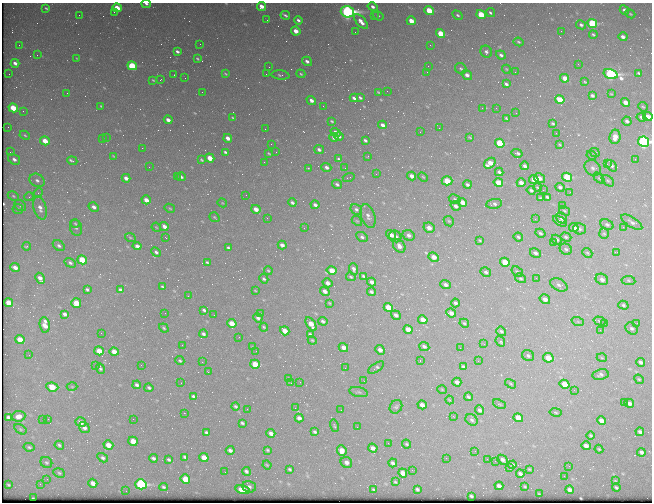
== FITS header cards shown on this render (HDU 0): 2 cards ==
NAXIS1  =                  650 / Width of table row in bytes
NAXIS2  =                  500 / Number of rows in table

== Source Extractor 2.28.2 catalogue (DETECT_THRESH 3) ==
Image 650 x 500 px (HDU 0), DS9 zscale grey, 1 PNG px = 1 image px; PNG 654 x 504 px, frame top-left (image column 1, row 500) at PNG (2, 3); each listed source drawn as its Kron ellipse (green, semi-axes under 4 px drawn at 4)
Background 457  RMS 2.2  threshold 6.58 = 3 sigma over >= 5 px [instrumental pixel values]
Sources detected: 438; all 438 listed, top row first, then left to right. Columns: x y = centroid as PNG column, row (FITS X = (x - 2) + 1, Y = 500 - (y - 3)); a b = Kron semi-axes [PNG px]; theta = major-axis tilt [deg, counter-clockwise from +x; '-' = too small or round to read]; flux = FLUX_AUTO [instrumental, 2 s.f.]
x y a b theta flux
146 4 5 3 - 360
261 6 4 4 - 1100
373 7 5 4 - 440
46 8 3 2 - 180
117 8 5 4 - 2500
624 10 5 4 - 400
429 11 5 4 - 4900
114 12 3 2 - 140
347 12 7 5 -17 54000
490 13 5 4 - 340
481 14 5 4 - 4400
630 14 5 4 - 160
79 15 2 2 - 180
285 15 5 3 - 280
378 15 6 4 -37 250
457 15 5 4 - 250
374 16 3 2 - 130
267 20 2 2 - 65
298 20 4 3 - 340
411 21 4 4 - 1800
361 22 9 4 -48 1000
592 23 5 4 - 11000
581 25 5 4 - 340
296 31 5 4 - 1500
561 31 2 2 - 94
355 32 2 2 - 98
441 34 5 4 - 4100
593 35 4 3 - 230
623 37 4 4 - 590
518 42 5 3 - 190
200 44 3 2 - 140
19 45 2 2 - 170
430 45 2 2 - 390
177 52 4 3 - 360
486 52 6 5 - 400
37 55 2 2 - 56
501 55 5 4 - 370
76 58 3 2 - 91
197 59 3 2 - 160
307 61 5 4 - 500
15 63 4 3 - 580
578 64 3 2 - 120
132 66 5 4 - 6900
428 66 2 2 - 73
269 67 2 2 - 66
461 69 6 5 - 280
506 69 4 3 - 110
427 72 2 2 - 64
515 72 2 2 - 160
639 73 4 3 - 210
9 74 2 2 - 50
225 74 3 2 - 150
266 74 2 2 - 470
301 74 5 3 - 190
611 74 7 4 -17 32000
174 75 2 2 - 93
280 75 9 4 -5 330
467 75 5 4 - 700
185 78 2 2 - 210
565 78 4 4 - 1400
153 80 3 2 - 130
160 80 3 2 - 290
585 82 3 2 - 120
506 84 4 3 - 460
387 91 2 2 - 94
202 92 2 2 - 60
378 92 3 2 - 120
67 93 2 2 - 160
611 94 4 3 - 120
592 96 4 3 - 290
354 98 4 3 - 390
360 98 4 2 - 220
311 100 5 4 - 650
560 100 5 4 - 3500
625 102 5 4 - 1200
101 106 3 2 - 140
323 106 2 2 - 310
643 107 5 4 - 170
13 108 5 4 - 4100
482 108 2 2 - 71
496 108 2 2 - 100
23 111 2 2 - 230
516 113 2 2 - 70
641 117 5 4 - 350
648 117 5 4 - 1800
233 118 3 2 - 170
506 118 3 3 - 190
168 120 4 3 - 860
332 121 4 3 - 180
627 121 5 4 - 430
553 123 3 3 - 170
382 125 4 3 - 540
8 127 2 2 - 63
439 128 3 2 - 130
265 129 2 2 - 75
335 132 5 3 - 940
420 132 2 2 - 71
556 133 2 2 - 130
25 135 5 4 - 190
339 136 4 3 - 300
334 137 5 3 - 770
470 137 4 3 - 150
615 137 7 5 82 1600
102 138 2 2 - 87
106 138 2 2 - 130
228 138 4 3 - 1000
365 140 4 3 - 280
45 141 5 4 - 2400
644 142 6 5 - 35000
500 143 5 4 - 7400
271 144 2 2 - 87
560 145 3 2 - 120
142 148 2 2 - 1100
319 149 5 4 - 430
10 152 2 2 - 110
225 152 3 3 - 230
276 152 3 2 - 110
595 152 5 4 - 290
269 153 3 2 - 150
517 153 5 3 - 340
591 155 5 3 - 190
113 156 3 2 - 99
368 156 3 2 - 180
210 158 5 4 - 2300
14 159 6 5 - 590
339 159 4 3 - 270
635 159 3 3 - 100
201 160 4 2 - 180
72 161 5 2 - 530
264 162 3 3 - 130
490 163 6 4 35 1900
607 164 2 2 - 500
525 166 4 3 - 450
611 166 6 4 -50 530
149 167 2 2 - 110
326 167 5 4 - 520
308 168 4 3 - 120
345 168 3 2 - 170
593 168 9 7 -45 520
499 172 4 3 - 310
376 174 3 2 - 180
412 176 4 4 - 970
177 177 2 2 - 80
181 177 5 3 - 330
349 177 6 2 18 170
423 177 5 3 - 150
567 177 5 4 - 8700
126 178 4 3 - 830
540 178 6 4 -31 760
599 178 6 4 -44 230
37 180 8 6 -30 520
534 180 5 4 - 2500
447 181 5 4 - 4400
608 181 7 4 -40 260
498 183 5 4 - 3000
521 183 4 3 - 830
337 184 5 3 - 320
467 185 4 3 - 340
538 187 4 3 - 150
560 187 5 4 - 350
531 190 4 3 - 310
543 190 2 2 - 67
570 192 2 2 - 99
38 193 5 4 - 180
246 195 2 2 - 290
13 196 6 4 -24 200
29 197 5 3 - 120
547 197 4 3 - 220
540 198 3 2 - 130
455 199 6 4 -29 210
146 200 4 3 - 1100
463 202 4 4 - 1600
222 203 5 4 - 140
292 203 4 3 - 320
494 204 8 4 7 360
315 205 4 3 - 430
20 206 6 5 - 310
456 206 5 4 - 680
563 206 3 2 - 110
94 207 5 4 - 550
40 208 12 6 -72 960
170 208 5 4 - 160
18 209 5 5 - 220
256 209 4 4 - 1400
356 209 6 5 - 340
565 211 6 3 -32 170
368 216 12 7 -71 720
214 217 5 3 - 150
267 218 2 2 - 77
561 218 6 5 - 520
535 219 2 2 - 220
357 221 6 4 -42 190
449 221 6 4 -44 200
560 221 8 4 -30 400
632 222 12 5 -33 540
75 223 4 4 - 170
607 224 7 5 -23 370
164 226 4 3 - 810
156 227 5 3 - 120
623 227 2 2 - 590
76 228 8 6 -73 350
304 228 2 2 - 66
429 228 6 5 - 1000
574 228 5 4 - 1100
579 229 6 5 - 310
540 233 5 4 - 240
604 234 5 5 - 190
391 235 5 4 - 850
409 235 6 5 - 560
395 236 6 5 - 710
130 237 5 3 - 150
362 237 6 4 -28 350
518 237 5 3 - 200
566 237 6 4 -19 240
166 238 3 2 - 170
480 240 3 2 - 140
557 240 5 4 - 270
553 243 2 2 - 74
282 245 4 3 - 720
27 246 4 3 - 180
59 246 6 4 -35 360
137 246 4 4 - 600
399 246 7 5 -49 880
228 248 4 3 - 320
566 249 6 5 - 320
156 252 5 4 - 300
617 252 3 3 - 160
535 253 6 4 -31 440
587 253 5 4 - 200
434 257 5 4 - 1400
82 260 5 4 - 4800
207 262 4 2 - 170
505 262 5 4 - 3500
70 263 6 4 -32 300
15 267 5 3 - 720
354 269 6 4 -70 450
332 270 5 4 - 2100
268 271 4 3 - 170
486 272 5 4 - 300
517 272 6 4 -36 210
363 276 3 2 - 210
351 277 5 3 - 160
40 278 6 4 -63 750
520 278 6 4 -30 230
536 278 3 3 - 74
264 279 5 4 - 220
602 279 6 5 - 690
628 280 7 4 -9 230
372 282 4 3 - 650
328 283 5 4 - 860
446 285 5 4 - 480
559 285 9 5 -29 490
162 287 3 2 - 150
87 289 4 3 - 240
121 290 4 3 - 390
255 290 3 2 - 95
325 291 5 4 - 810
371 292 4 3 - 310
188 296 2 2 - 130
545 299 5 4 - 850
9 303 4 4 - 2300
76 303 5 4 - 3600
329 303 3 3 - 120
455 303 4 4 - 350
623 305 5 4 - 210
388 307 5 4 - 3500
204 310 4 2 - 260
165 313 2 2 - 140
451 313 5 4 - 780
65 314 4 3 - 410
260 314 4 3 - 170
214 315 2 2 - 67
396 315 5 4 - 580
258 318 5 3 - 410
423 320 5 4 - 1700
323 321 5 4 - 320
600 321 6 4 -17 220
578 322 6 4 -19 210
232 323 5 4 - 2200
464 323 5 4 - 170
637 323 3 2 - 130
311 324 8 4 -56 2100
604 324 2 2 - 590
45 325 8 5 -81 1400
264 327 4 3 - 160
164 328 5 3 - 180
632 328 7 5 -41 340
408 329 5 4 - 2000
600 330 2 2 - 430
285 331 5 4 - 1700
501 331 5 4 - 280
101 333 2 2 - 77
203 334 4 4 - 330
310 334 4 3 - 180
239 337 2 2 - 60
20 339 5 4 - 2300
312 340 4 3 - 140
500 341 5 4 - 270
484 344 2 2 - 66
182 345 2 2 - 75
424 346 5 4 - 380
253 347 4 3 - 110
343 348 5 4 - 820
460 348 2 2 - 130
380 350 5 4 - 750
99 351 5 4 - 2500
256 351 2 2 - 99
114 352 5 4 - 1300
29 355 2 2 - 64
528 356 6 5 - 320
548 358 5 4 - 2400
602 358 5 3 - 140
180 361 5 4 - 230
420 361 2 2 - 95
478 361 2 2 - 560
202 362 3 2 - 170
641 362 4 3 - 380
255 364 5 4 - 3800
141 365 2 2 - 230
96 366 2 2 - 69
463 367 4 3 - 320
100 368 5 4 - 260
345 368 2 2 - 65
376 368 9 4 33 290
208 372 3 2 - 340
600 375 8 5 11 400
289 379 3 3 - 150
639 379 5 4 - 160
364 381 3 3 - 130
300 382 2 2 - 150
457 382 4 4 - 650
181 383 2 2 - 60
291 383 3 2 - 320
511 384 6 3 -31 170
565 384 5 4 - 2600
137 385 4 3 - 370
52 387 6 4 -7 3700
72 387 5 3 - 120
149 388 4 3 - 240
442 390 5 3 - 120
574 390 3 2 - 190
359 392 9 5 -11 300
194 396 4 3 - 360
468 397 4 3 - 220
450 400 4 3 - 140
624 403 2 2 - 84
629 403 5 3 - 620
499 404 6 3 -25 170
422 405 4 4 - 870
235 406 4 3 - 200
396 407 7 6 - 300
295 408 2 2 - 120
247 409 3 2 - 110
341 410 2 2 - 62
480 410 5 4 - 360
556 412 6 3 -10 170
184 413 2 2 - 280
19 416 7 5 8 1200
453 416 3 2 - 250
8 417 4 3 - 400
299 418 4 4 - 620
518 418 5 4 - 1800
42 419 2 2 - 420
48 419 2 2 - 71
133 419 2 2 - 300
472 420 7 5 -33 320
601 421 5 4 - 950
81 422 5 4 - 1000
242 423 3 3 - 200
334 426 6 2 -76 140
357 427 3 3 - 77
84 428 6 5 - 490
20 429 7 4 -32 200
315 432 3 3 - 240
640 432 4 3 - 390
207 433 4 3 - 350
271 433 4 4 - 670
591 435 4 4 - 190
133 441 5 4 - 2200
388 443 3 2 - 130
407 444 5 3 - 190
59 445 5 4 - 250
108 445 5 4 - 1500
586 446 5 4 - 780
29 447 5 4 - 210
373 448 5 4 - 660
599 449 4 3 - 130
230 450 4 3 - 460
268 450 3 2 - 170
342 451 5 4 - 1600
475 451 2 2 - 76
641 452 4 3 - 410
185 457 4 3 - 280
204 457 5 4 - 2500
103 458 5 4 - 320
153 458 4 3 - 300
446 458 2 2 - 120
487 459 2 2 - 100
169 460 4 3 - 240
503 460 6 3 -41 470
495 461 2 2 - 190
46 462 6 5 - 240
346 462 6 5 - 600
393 463 4 3 - 340
267 465 4 3 - 120
512 465 4 4 - 290
569 466 3 2 - 140
510 467 3 2 - 130
289 469 4 3 - 190
529 469 3 2 - 120
412 470 2 2 - 79
246 471 4 4 - 350
225 472 2 2 - 130
59 473 6 4 -25 230
403 473 5 4 - 1300
520 474 4 3 - 360
564 476 2 2 - 340
47 479 2 2 - 66
185 479 5 4 - 3500
615 481 4 3 - 150
395 482 3 2 - 140
93 483 5 4 - 770
40 484 2 2 - 79
141 484 5 5 - 21000
8 485 3 2 - 140
499 486 4 4 - 640
525 486 3 2 - 120
163 487 4 3 - 220
249 487 7 5 -20 460
616 488 4 3 - 240
417 489 3 3 - 220
243 490 7 4 -14 2100
373 490 4 3 - 210
569 490 4 4 - 530
126 491 2 2 - 73
539 494 3 2 - 98
471 496 3 3 - 240
33 498 2 2 - 110
At the frame edge (FLAGS 8, measured only in part): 3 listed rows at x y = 146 4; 648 117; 644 142